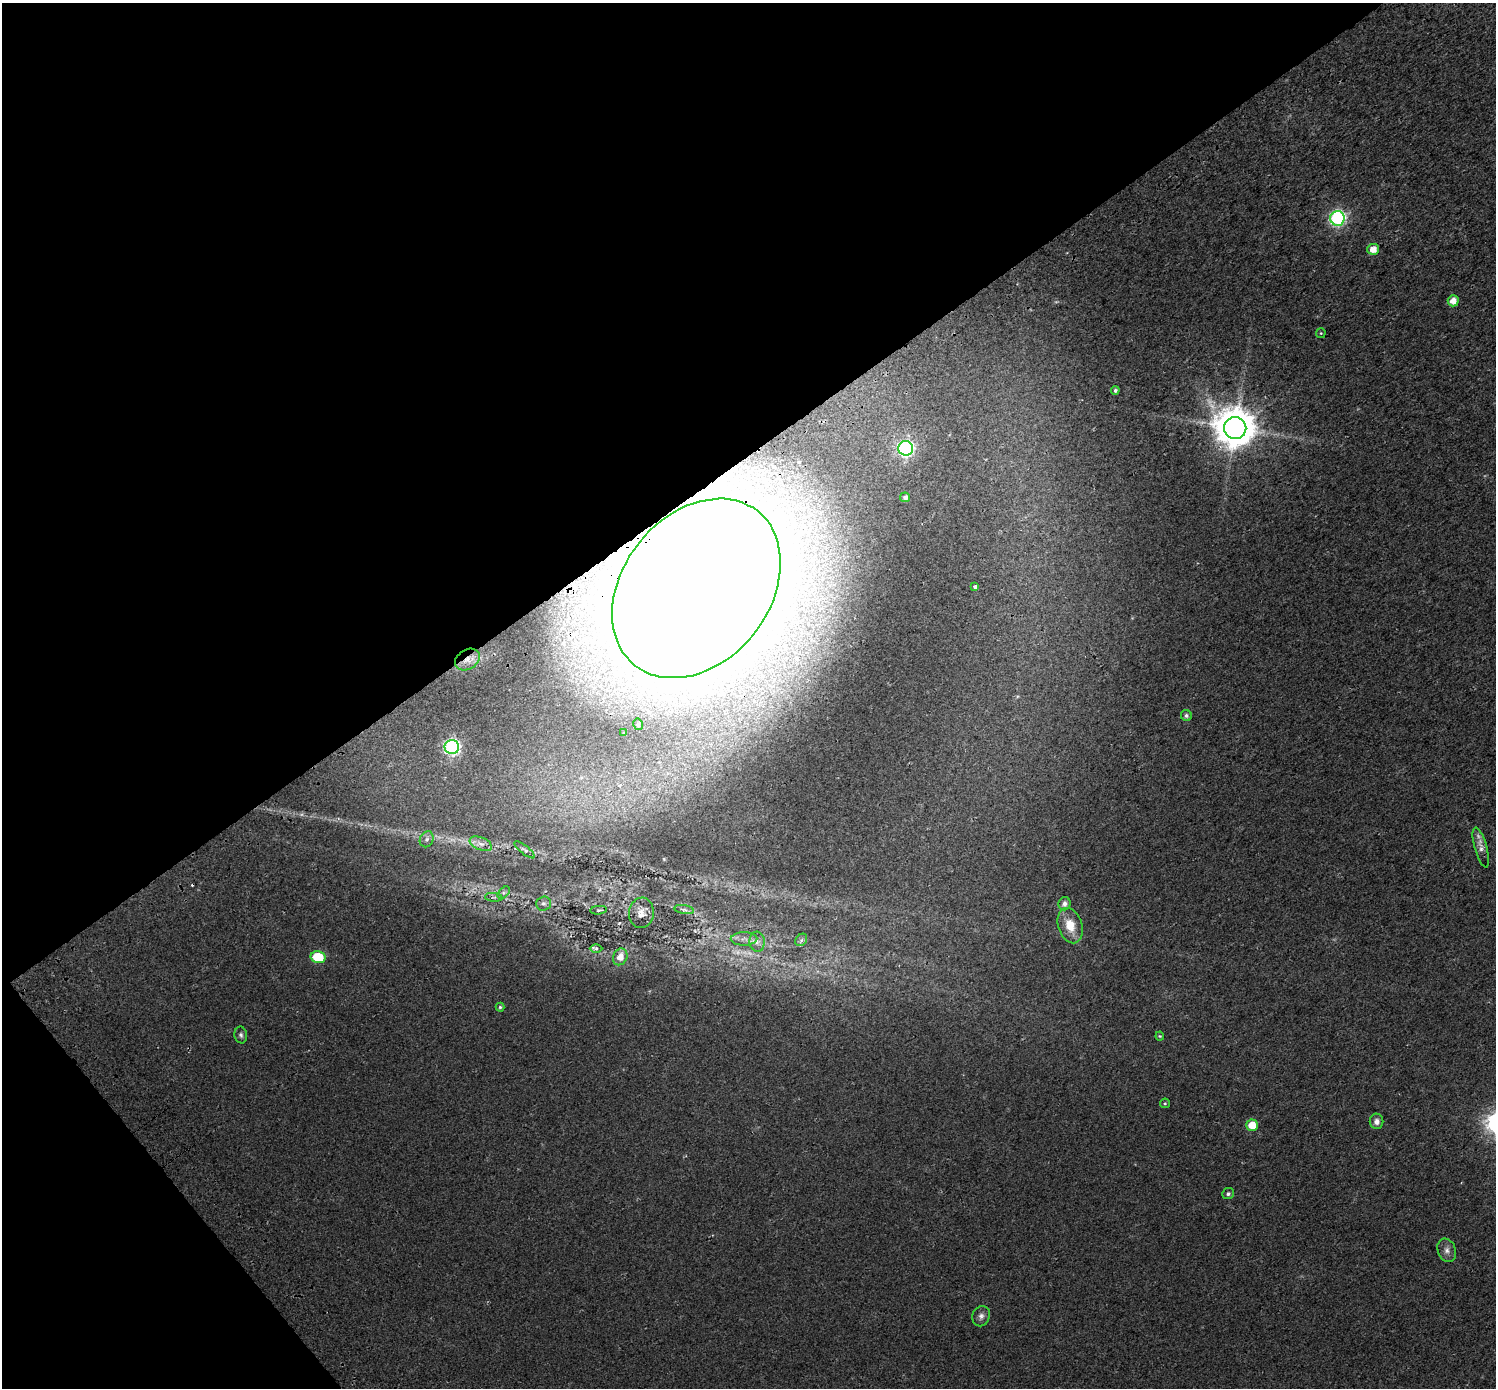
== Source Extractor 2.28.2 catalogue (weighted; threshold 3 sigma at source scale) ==
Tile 5 of 4 x 4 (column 1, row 2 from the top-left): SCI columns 62-1555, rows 2993-4378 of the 6105 x 6047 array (HDU 1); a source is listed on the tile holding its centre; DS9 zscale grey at full resolution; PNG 1498 x 1390 px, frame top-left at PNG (2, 3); each listed source drawn as its Kron ellipse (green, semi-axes under 4 px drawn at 4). Shown black and unused: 36% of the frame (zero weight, under 2 of 3 exposures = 4% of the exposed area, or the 3 px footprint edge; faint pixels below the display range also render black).
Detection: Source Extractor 2.28.2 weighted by HDU 2 'WHT'; one run over the whole footprint, this tile lists its part. Background 0.0303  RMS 0.01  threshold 0.047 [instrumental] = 3 sigma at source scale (4.5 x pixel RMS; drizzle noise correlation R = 1.50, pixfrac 1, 0.0396/0.0396 arcsec/px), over >= 5 px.
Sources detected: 47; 3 too faint to see at this stretch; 1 inside a brighter object's white glare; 1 cosmic-ray / hot-pixel residue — neither listed nor drawn; the other 42 listed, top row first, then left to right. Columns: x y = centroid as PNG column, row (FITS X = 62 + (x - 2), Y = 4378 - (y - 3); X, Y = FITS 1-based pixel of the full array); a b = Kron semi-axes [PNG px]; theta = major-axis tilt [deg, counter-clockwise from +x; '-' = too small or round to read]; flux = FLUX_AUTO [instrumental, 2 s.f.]
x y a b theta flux
1337 218 7 7 - 220
1373 249 6 5 - 11
1453 301 5 5 - 10
1321 333 5 4 - 0.97
1115 390 4 4 - 1.9
1235 428 11 11 - 3100
906 448 7 7 - 240
905 497 5 5 - 3.2
975 587 3 3 - 11
696 588 99 73 51 6800
467 660 13 9 33 9.4
1186 716 6 5 - 2.5
638 724 6 5 - 1.8
624 733 4 4 - 1.3
452 747 7 7 - 240
427 839 8 6 64 3.2
481 844 12 6 -22 4.9
1481 848 20 6 -74 6.1
525 850 13 3 -38 2.4
504 893 7 4 45 2.2
494 897 9 3 -4 2.1
543 904 7 7 - 3
1065 904 6 6 - 4.6
599 910 8 2 5 1.2
684 910 10 4 -10 2.6
641 913 15 12 83 7.8
1070 926 18 12 -72 18
744 939 13 6 0 5.6
801 940 7 5 48 2.8
757 942 10 7 -85 5.4
596 948 6 4 1 1.7
318 957 7 6 - 39
620 957 8 7 - 9
500 1007 4 4 - 1.4
241 1035 8 6 -80 2.7
1160 1036 4 4 - 1
1165 1103 5 4 - 1.2
1377 1121 7 7 - 4.8
1252 1125 5 5 - 20
1228 1194 6 5 - 2.2
1447 1250 12 9 -69 5.4
981 1316 10 8 70 4.5
Overlapping masked pixels (flux is a lower limit): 2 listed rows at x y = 696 588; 467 660